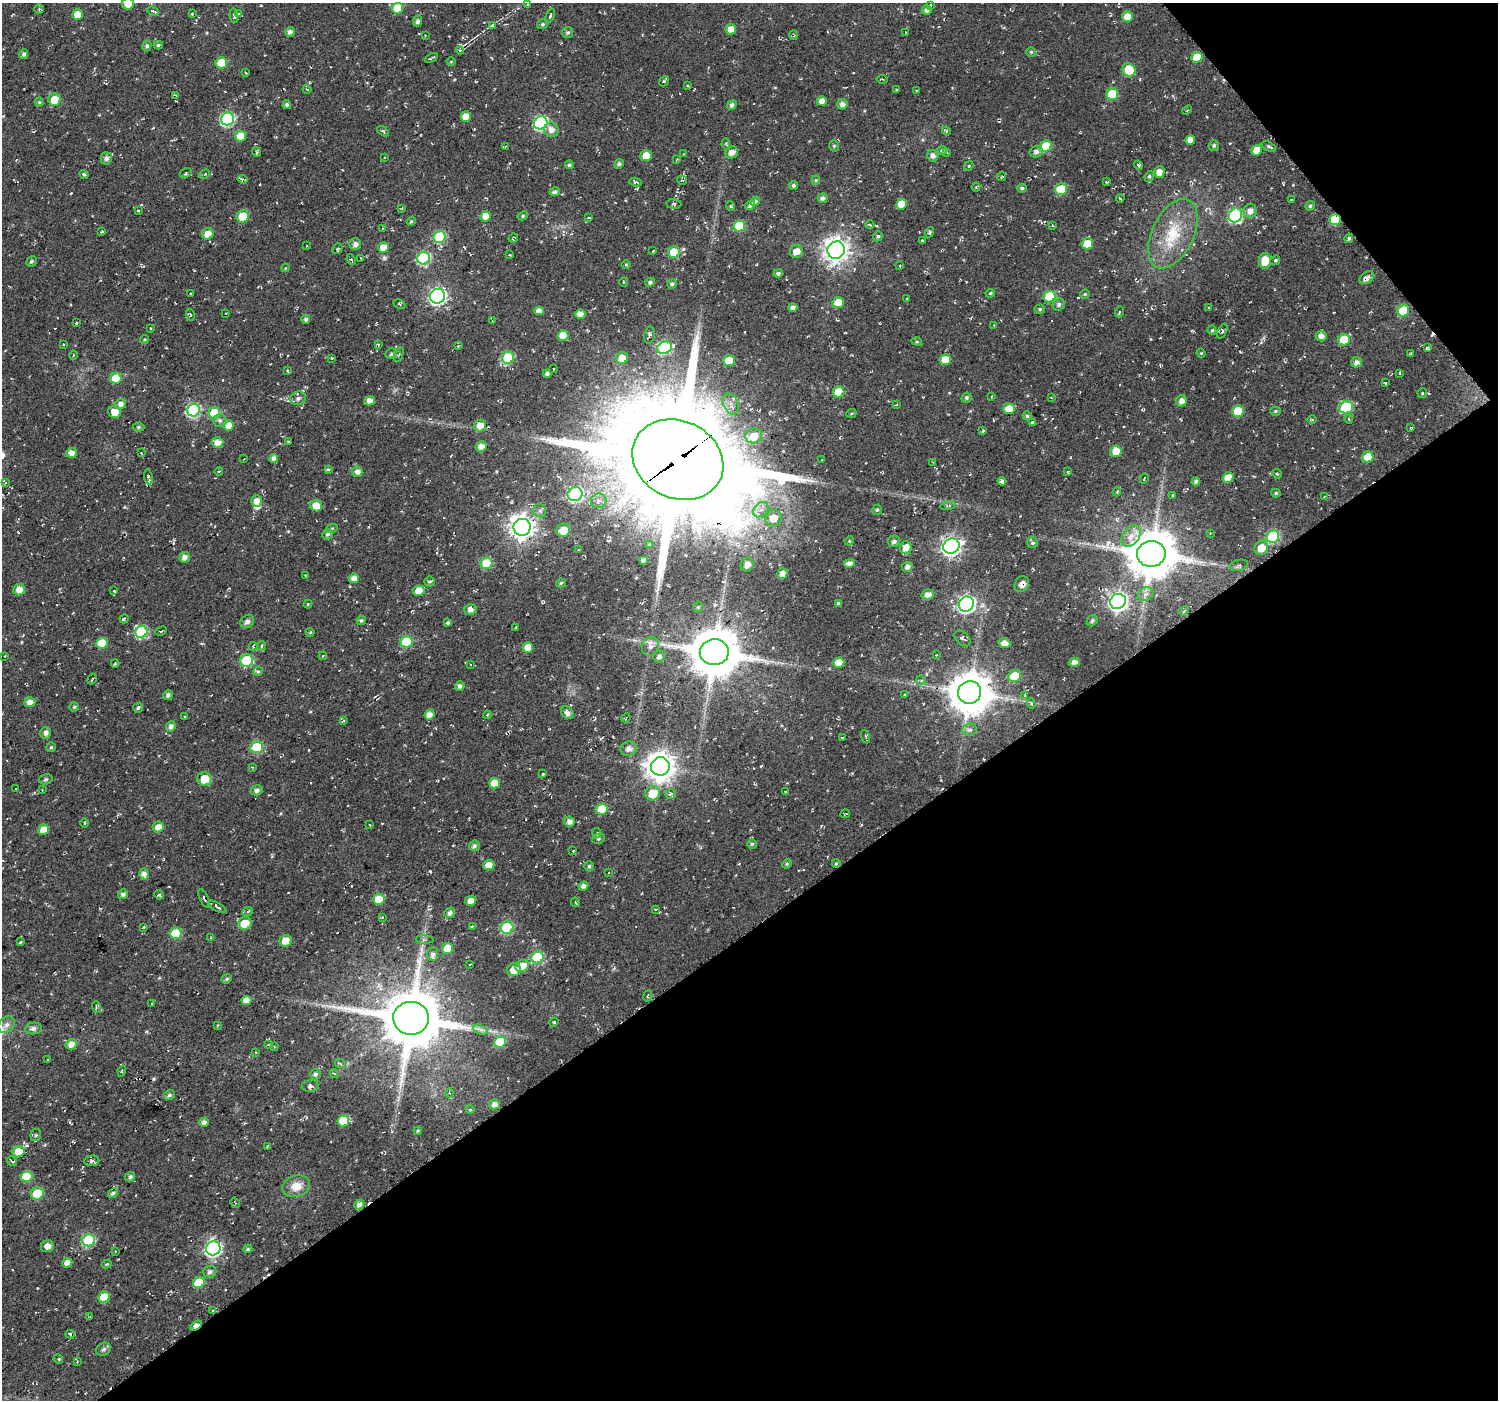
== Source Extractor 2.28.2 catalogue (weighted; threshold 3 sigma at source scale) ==
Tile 12 of 4 x 4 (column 4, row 3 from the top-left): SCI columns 4512-6007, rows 1611-3008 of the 6009 x 5953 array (HDU 1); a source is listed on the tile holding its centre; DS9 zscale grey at full resolution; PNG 1500 x 1402 px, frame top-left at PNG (2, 3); each listed source drawn as its Kron ellipse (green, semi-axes under 4 px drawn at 4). Shown black and unused: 37% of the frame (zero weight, under 2 of 3 exposures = <1% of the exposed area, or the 3 px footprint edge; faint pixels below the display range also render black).
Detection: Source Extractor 2.28.2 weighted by HDU 2 'WHT'; one run over the whole footprint, this tile lists its part. Background 0.0558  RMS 0.0079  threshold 0.0357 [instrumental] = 3 sigma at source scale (4.5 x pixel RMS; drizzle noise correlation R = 1.50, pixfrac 1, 0.0396/0.0396 arcsec/px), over >= 5 px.
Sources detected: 508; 1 inside a brighter object's white glare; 24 cosmic-ray / hot-pixel residue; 2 long thin detections or spike segments (spike, bleed or trail) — neither listed nor drawn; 2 inside a brighter listed object's ellipse — not listed separately; the other 479 listed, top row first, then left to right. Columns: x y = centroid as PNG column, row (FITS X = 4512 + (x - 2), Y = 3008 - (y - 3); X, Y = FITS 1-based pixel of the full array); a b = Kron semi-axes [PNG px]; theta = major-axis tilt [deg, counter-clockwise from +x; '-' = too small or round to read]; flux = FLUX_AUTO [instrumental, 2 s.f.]
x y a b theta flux
128 4 6 5 - 8.5
527 4 3 2 - 0.8
931 5 4 3 - 0.8
398 8 5 5 - 23
39 9 4 4 - 1.2
927 10 5 4 - 3.1
153 11 6 3 -22 1.6
78 14 5 5 - 9.1
192 14 3 3 - 0.67
239 14 4 3 - 0.76
234 16 7 4 -86 1.6
550 16 7 3 67 1.3
1127 17 5 5 - 9.7
418 21 5 4 - 2.2
542 24 5 5 - 1.6
492 26 3 3 - 2.9
731 29 5 5 - 6
290 32 5 5 - 3.2
906 32 3 2 - 1.3
568 33 5 5 - 1.6
425 35 2 2 - 0.5
794 35 5 3 - 0.81
158 45 4 4 - 1.2
147 46 5 4 - 1.7
460 50 4 4 - 1.1
1031 52 5 5 - 1.1
24 54 5 4 - 2.3
1197 57 6 5 - 12
431 58 7 2 27 0.97
451 62 5 3 - 0.73
221 63 6 5 - 23
1129 70 7 6 - 30
246 73 3 2 - 0.62
882 79 5 2 - 0.65
664 81 5 3 - 1.8
687 85 4 3 - 0.91
307 89 4 3 - 0.65
896 90 4 2 - 0.58
916 90 2 2 - 0.59
1112 94 6 5 - 33
175 95 4 2 - 1.1
55 100 6 6 - 17
822 101 5 4 - 5.7
39 102 4 4 - 1
842 104 5 5 - 3.7
287 105 4 4 - 1.6
732 105 5 4 - 2.8
1187 110 5 3 - 0.92
466 117 5 5 - 7.7
228 119 6 6 - 99
541 123 7 6 - 110
551 130 7 7 - 5.1
383 131 7 4 -37 1.4
946 131 4 4 - 0.98
241 136 5 5 - 14
1190 140 5 4 - 5.4
726 144 6 4 -79 1.1
1214 145 5 5 - 1.6
505 146 3 2 - 0.71
834 146 6 5 - 1.3
1046 146 6 5 - 25
1269 147 8 4 -26 1.5
942 150 5 4 - 1.5
1257 150 5 5 - 11
256 152 5 3 - 1.6
732 152 6 6 - 5.4
947 152 3 3 - 0.91
1036 152 6 5 - 2.8
684 154 3 2 - 0.5
646 156 5 5 - 11
933 156 6 5 - 3.6
385 157 3 2 - 0.62
106 158 6 5 - 2.9
677 159 4 2 - 0.57
619 164 5 4 - 2.2
569 165 4 4 - 1.7
1138 165 5 4 - 1.4
969 166 5 4 - 0.97
1159 172 6 5 - 6.1
186 173 6 4 30 1.5
84 174 5 4 - 1.2
205 174 5 3 - 1.1
1149 176 5 4 - 1.3
1002 177 5 3 - 0.7
242 179 5 3 - 1.7
682 180 5 4 - 1.1
816 180 4 4 - 1
635 182 6 3 -12 1.7
1106 182 3 2 - 0.91
793 185 4 4 - 1.5
976 187 4 4 - 0.95
1022 188 5 4 - 1.7
1061 189 6 5 - 30
555 192 5 4 - 2.2
823 198 5 4 - 2.9
1120 198 4 2 - 0.64
1292 200 3 2 - 0.81
755 201 5 4 - 2.1
674 204 7 5 -3 1.5
901 204 5 5 - 13
750 205 5 4 - 3.1
730 206 5 3 - 0.76
1310 206 5 4 - 1.8
402 208 3 2 - 0.65
138 211 3 2 - 0.83
1250 211 7 6 - 4.7
1235 215 7 6 - 99
243 216 6 6 - 19
485 216 5 5 - 8.1
523 216 5 4 - 1.1
589 217 3 2 - 0.88
1335 219 5 5 - 36
411 221 4 4 - 0.83
870 225 4 3 - 0.77
1052 225 3 3 - 0.8
739 226 6 5 - 30
382 228 3 2 - 0.57
102 231 3 3 - 0.77
930 232 5 4 - 1.5
208 234 6 5 - 7.2
1173 234 37 21 65 36
878 236 5 4 - 1.5
440 237 6 6 - 56
513 238 5 3 - 0.96
1349 238 5 4 - 1.7
922 241 3 2 - 0.81
355 244 6 6 - 4.1
1087 244 6 5 - 19
306 246 2 2 - 0.62
383 247 5 5 - 9.5
337 249 6 4 50 1.8
836 250 9 8 - 670
653 251 3 2 - 0.58
796 251 6 6 - 6.5
674 252 6 5 - 19
509 255 4 2 - 0.66
361 258 2 2 - 0.45
423 258 6 6 - 84
351 260 5 3 - 1.3
1275 260 5 4 - 1.3
31 261 5 4 - 1.6
1265 261 8 6 -87 14
626 265 5 3 - 0.69
900 266 3 2 - 0.57
285 268 4 3 - 0.67
778 273 5 4 - 1.7
1367 278 8 5 31 3.8
624 282 4 3 - 0.66
650 282 5 4 - 1.9
672 284 5 4 - 2
190 293 3 2 - 0.89
990 293 5 4 - 1.1
1085 294 4 4 - 1.2
438 296 7 7 - 210
1050 297 6 5 - 39
907 298 3 2 - 0.85
838 303 5 5 - 14
399 304 6 3 -27 0.91
1059 305 6 5 - 2.3
793 307 5 4 - 2.6
1209 308 3 2 - 1.3
1040 309 5 4 - 1.3
539 311 5 4 - 4.2
1403 311 6 5 - 31
1119 312 5 3 - 0.95
225 313 3 2 - 0.6
580 314 5 4 - 6.9
190 315 6 4 -74 1.1
306 319 4 4 - 2
493 321 4 4 - 0.66
76 323 3 2 - 0.66
994 325 3 3 - 0.68
151 328 3 2 - 0.89
1212 330 5 4 - 1.2
1222 331 8 4 65 1.5
563 335 5 5 - 9.8
649 335 8 5 78 1.9
1321 336 5 5 - 3.9
145 339 5 4 - 1
1344 340 6 5 - 23
917 342 5 3 - 0.89
63 344 3 2 - 0.56
378 345 4 3 - 1
458 346 4 2 - 0.48
664 348 7 6 - 69
1427 348 4 3 - 1.3
1201 353 4 4 - 0.8
391 354 6 5 - 1.7
1411 354 3 3 - 0.96
73 355 4 3 - 0.64
399 355 8 2 68 0.86
332 358 2 2 - 0.66
508 358 6 6 - 54
622 358 6 6 - 9.7
729 360 6 5 - 14
945 360 5 5 - 12
1357 362 5 5 - 3.4
554 369 3 2 - 0.53
288 371 3 2 - 1.2
1399 373 4 2 - 0.54
547 374 4 4 - 2.7
116 378 5 5 - 16
1385 383 3 3 - 0.81
839 392 6 5 - 18
1422 393 5 4 - 0.87
992 397 3 2 - 0.95
1051 397 3 2 - 0.56
298 398 8 6 19 2.8
966 398 5 5 - 1.6
369 401 5 4 - 5.3
1181 401 6 5 - 4.4
121 404 5 5 - 4
731 404 11 7 -64 5
896 405 4 2 - 0.58
1346 407 7 6 - 56
1009 409 6 5 - 14
193 410 6 6 - 95
1238 411 6 5 - 22
1276 411 5 4 - 1
114 412 6 6 - 9.1
214 413 6 5 - 28
851 414 5 3 - 0.81
1027 416 4 4 - 1.4
1312 419 5 3 - 0.77
1349 419 4 3 - 0.63
220 420 6 6 - 2.2
1032 422 4 3 - 1.4
229 425 5 5 - 8
480 426 6 5 - 7
138 427 6 4 3 1.3
1411 427 3 3 - 0.85
983 431 3 2 - 0.99
754 436 8 7 - 7.2
288 441 3 2 - 1.2
218 442 6 5 - 5.9
481 446 5 5 - 4.8
1116 451 6 5 - 13
72 453 5 5 - 5.2
141 453 3 2 - 0.73
1368 457 6 5 - 15
274 458 4 4 - 3.8
244 459 2 2 - 0.47
678 460 47 38 -26 20000
822 460 3 2 - 0.82
933 462 2 2 - 0.58
328 469 3 3 - 1.2
219 471 4 2 - 0.63
357 472 5 5 - 4.3
1068 472 4 2 - 0.98
1277 474 5 4 - 0.97
148 477 7 3 -81 4
1228 478 5 5 - 9.9
1144 479 5 2 - 0.68
1002 481 4 4 - 2.3
1196 481 4 4 - 2.5
5 483 4 3 - 0.8
1117 492 4 3 - 0.95
1276 493 4 4 - 1.1
575 494 7 7 - 110
1173 495 3 3 - 0.85
1324 496 3 3 - 0.58
257 501 6 5 - 6
599 501 8 7 - 4
316 506 6 5 - 11
948 506 8 3 12 1.3
761 510 9 6 46 4.3
877 510 5 4 - 1.4
540 511 7 6 - 2.2
773 518 8 8 - 11
522 527 8 8 - 670
332 528 6 4 20 1.2
563 530 7 6 - 14
1210 533 3 2 - 0.54
328 534 5 5 - 1.8
1131 536 12 8 54 6.7
1273 537 6 6 - 67
849 541 5 4 - 0.83
894 541 6 5 - 2.5
1033 543 5 5 - 1.7
650 545 3 2 - 0.88
951 546 8 7 - 330
906 548 6 6 - 6.4
1261 548 7 6 - 11
578 550 4 3 - 1.1
1151 554 14 13 - 3300
185 557 5 5 - 4.3
643 560 4 3 - 2.4
487 563 6 5 - 36
850 563 5 4 - 3.6
747 565 7 6 - 6
1239 565 9 5 12 2.1
907 567 5 5 - 2.9
782 574 5 5 - 5.9
305 575 2 2 - 0.58
354 578 5 4 - 4.6
430 581 5 5 - 1.4
561 583 5 4 - 1.4
1022 584 8 7 - 4.4
19 590 6 5 - 7.2
114 591 4 3 - 0.92
419 591 6 5 - 11
928 594 6 5 - 4.4
1146 594 8 6 30 3.3
1118 601 8 7 - 300
838 603 4 3 - 1.7
308 604 4 4 - 0.92
966 604 8 7 - 240
698 607 5 5 - 1.2
470 609 6 5 - 3.6
1184 611 5 4 - 0.91
124 619 4 3 - 1.5
361 620 4 4 - 1.6
247 621 7 6 - 2.6
1092 621 6 5 - 1.8
448 623 4 3 - 1.6
516 627 3 2 - 0.67
161 631 6 3 25 0.95
141 632 6 6 - 59
310 632 4 4 - 0.76
962 638 9 6 -43 2
406 642 6 5 - 36
102 643 5 5 - 23
1004 643 6 5 - 5.4
261 646 5 3 - 0.86
253 647 4 3 - 0.92
528 647 5 5 - 9.3
651 647 10 8 65 4.5
714 652 14 13 - 3700
936 655 2 2 - 0.44
5 656 2 2 - 0.5
323 656 4 2 - 0.67
659 656 6 5 - 2.7
247 660 6 6 - 47
1074 662 5 4 - 4.4
839 663 5 5 - 11
115 664 4 4 - 0.87
470 665 3 3 - 0.72
258 671 4 4 - 1.7
1015 676 6 5 - 22
92 679 6 2 57 0.67
921 680 5 4 - 1.1
460 686 4 4 - 2.9
970 692 12 11 - 2400
168 695 5 5 - 2
905 695 4 2 - 0.6
1025 695 4 3 - 0.91
30 702 5 5 - 6
1031 703 5 4 - 1.2
74 707 5 4 - 1.2
138 708 5 4 - 1.8
567 713 7 5 -47 4.2
430 715 5 5 - 5.3
487 715 4 3 - 0.7
184 717 3 2 - 0.98
626 718 5 2 - 0.65
344 720 3 3 - 1
171 726 5 4 - 3.2
970 730 7 6 - 2.6
46 733 6 5 - 3.2
866 737 7 3 -71 0.93
842 738 3 3 - 0.73
51 747 5 4 - 1.1
257 747 6 6 - 47
629 749 8 7 - 4.2
660 766 9 9 - 990
252 767 3 3 - 0.64
543 774 4 3 - 0.55
46 779 7 5 16 1.7
205 779 7 6 - 15
494 783 5 5 - 13
16 788 2 2 - 0.59
42 790 4 3 - 0.72
257 790 6 5 - 3.1
786 792 3 2 - 1.1
652 793 7 7 - 14
671 794 5 4 - 2.1
602 809 6 5 - 24
845 814 5 3 - 0.99
569 822 5 5 - 4.5
85 823 5 3 - 0.77
370 825 3 2 - 0.66
158 827 6 5 - 6
43 830 5 5 - 9
597 833 5 3 - 0.76
598 839 6 5 - 1.4
752 844 5 5 - 1.2
474 846 5 5 - 2.2
573 851 3 2 - 0.76
836 863 4 4 - 0.93
787 864 5 4 - 1.1
489 865 5 5 - 7.1
589 866 5 4 - 1.5
608 873 3 2 - 0.63
144 874 6 5 - 3.6
583 886 5 4 - 3.8
123 894 5 5 - 2.8
159 895 5 4 - 1.4
204 898 10 3 -64 1.5
379 899 6 5 - 20
471 901 5 5 - 5.5
575 902 5 3 - 0.86
217 907 10 4 -29 2
655 909 3 3 - 0.72
248 911 5 3 - 1
450 913 5 5 - 3.1
382 917 3 3 - 0.74
245 923 7 6 - 14
472 926 3 2 - 0.85
143 927 4 3 - 0.82
507 928 6 6 - 55
176 933 6 5 - 32
210 938 4 3 - 1.4
425 940 9 4 -2 1.4
286 941 6 6 - 9.9
20 942 4 2 - 0.73
448 948 5 5 - 16
433 954 7 5 87 2.7
537 957 6 6 - 65
470 964 3 2 - 0.68
522 966 7 6 - 11
514 970 7 6 - 8
227 979 5 4 - 1.4
648 996 5 3 - 0.87
246 1000 5 4 - 8
152 1004 3 2 - 0.62
96 1007 6 4 -75 1.1
411 1018 18 16 0 5400
554 1022 5 4 - 0.99
7 1025 9 7 44 3.7
218 1025 4 3 - 0.61
33 1029 8 6 8 3.3
480 1029 8 4 -19 2.4
500 1042 6 5 - 38
71 1044 6 5 - 5.9
268 1045 4 2 - 0.61
274 1047 2 2 - 0.55
256 1052 3 2 - 0.58
48 1059 3 2 - 0.65
340 1063 5 3 - 1
122 1071 5 3 - 0.74
334 1073 4 3 - 0.72
316 1074 5 5 - 2.1
310 1086 8 6 11 2.1
449 1093 5 3 - 0.81
169 1095 5 5 - 1.7
494 1104 5 5 - 4.4
470 1109 4 3 - 0.74
343 1121 6 5 - 22
204 1122 5 4 - 3.5
418 1131 4 3 - 0.76
36 1135 6 5 - 1.2
267 1147 3 2 - 0.6
18 1152 6 5 - 13
12 1161 5 3 - 1.6
92 1161 7 5 5 2.3
27 1176 6 5 - 23
130 1177 5 4 - 2.2
296 1186 14 10 19 10
37 1193 6 6 - 22
113 1193 5 4 - 1.6
235 1203 5 2 - 0.66
359 1205 5 4 - 3.3
89 1240 6 6 - 62
47 1246 6 6 - 3.9
213 1248 7 7 - 190
248 1249 4 3 - 0.87
115 1251 3 2 - 0.48
67 1263 5 5 - 5.6
107 1264 5 3 - 0.76
210 1272 6 6 - 2.2
199 1283 6 5 - 27
104 1297 6 5 - 24
213 1310 4 2 - 0.65
90 1316 3 2 - 0.51
196 1326 6 4 29 5.7
70 1334 4 3 - 1.7
104 1349 7 6 - 2.2
58 1359 5 4 - 1.1
77 1362 3 2 - 0.64
Overlapping masked pixels (flux is a lower limit): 3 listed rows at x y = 1335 219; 678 460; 196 1326
Isophote crosses this tile's border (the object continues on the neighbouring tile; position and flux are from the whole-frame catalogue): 1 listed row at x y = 128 4